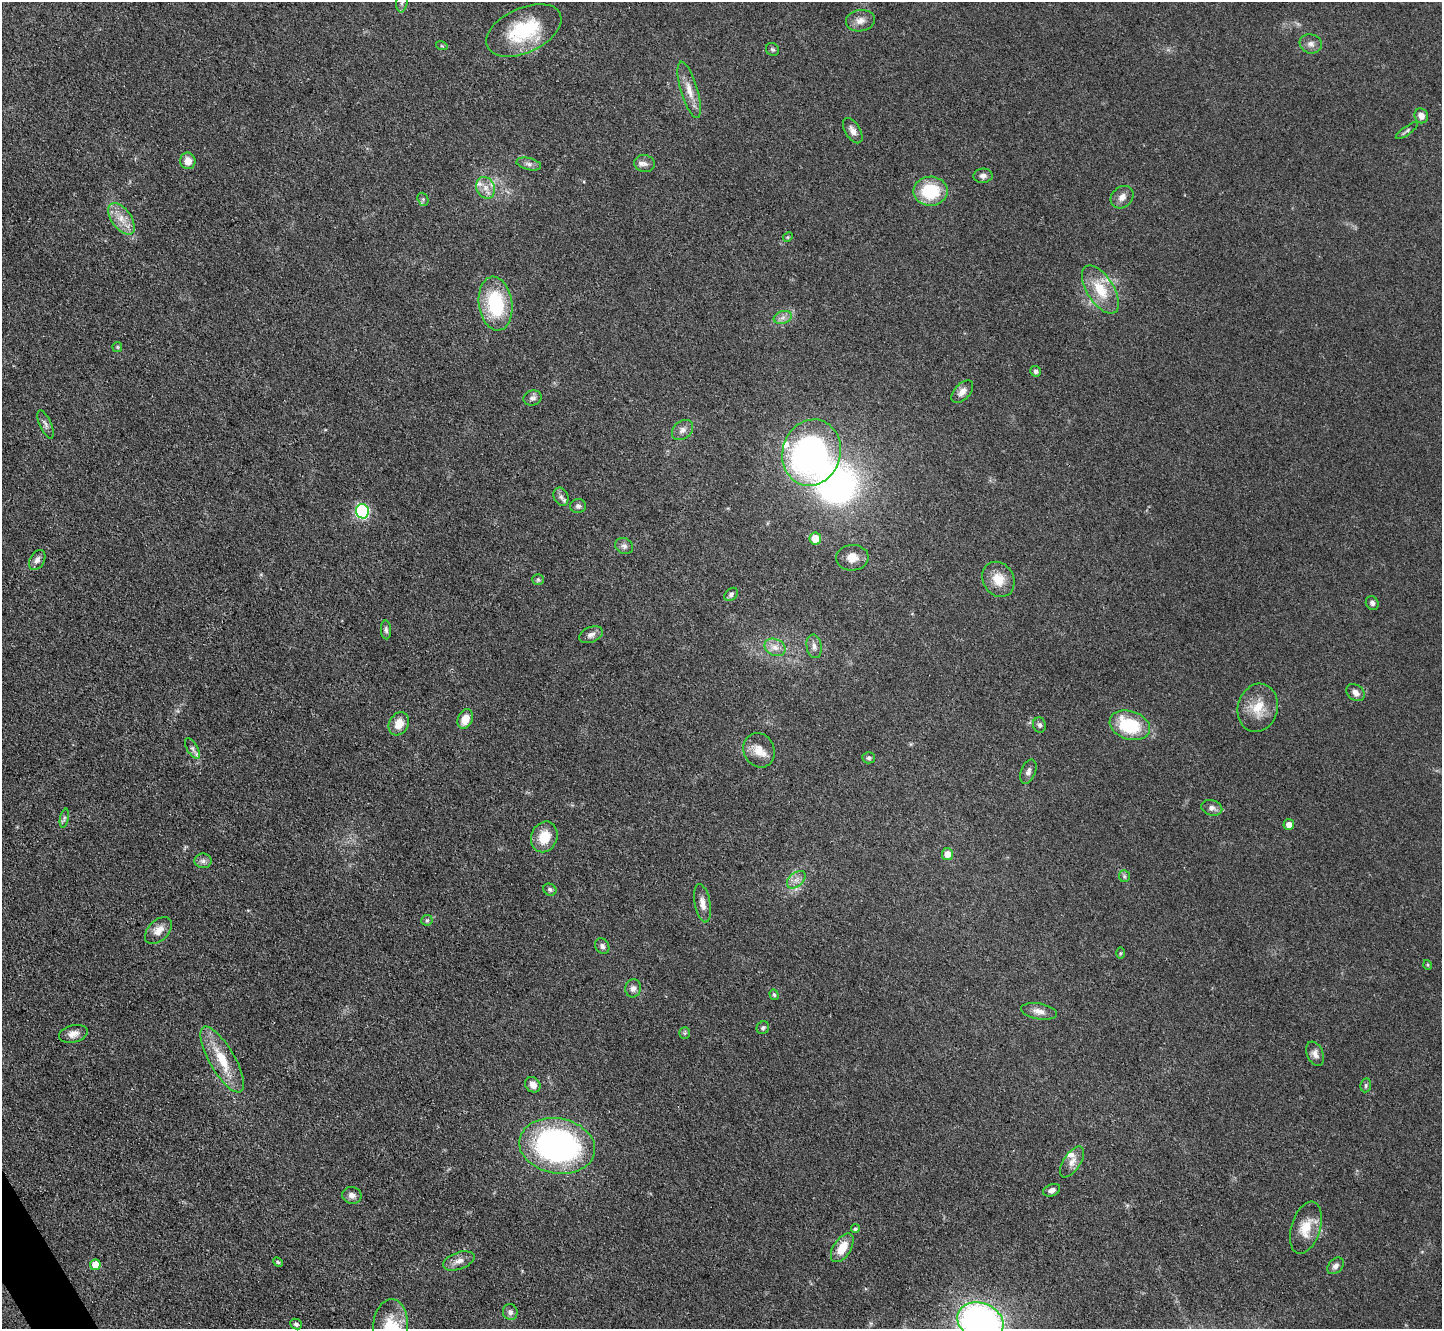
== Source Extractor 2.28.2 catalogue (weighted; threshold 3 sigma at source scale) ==
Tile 7 of 4 x 4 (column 3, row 2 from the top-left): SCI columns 2883-4322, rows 2809-4135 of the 5764 x 5754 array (HDU 1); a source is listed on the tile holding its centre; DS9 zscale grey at full resolution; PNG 1444 x 1331 px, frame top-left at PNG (2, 2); each listed source drawn as its Kron ellipse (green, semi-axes under 4 px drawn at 4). Shown black and unused: <1% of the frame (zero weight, under 3 of 4 exposures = <1% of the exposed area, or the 3 px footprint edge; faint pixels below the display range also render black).
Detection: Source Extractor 2.28.2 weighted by HDU 2 'WHT'; one run over the whole footprint, this tile lists its part. Background 0.0479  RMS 0.0057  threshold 0.0258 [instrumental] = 3 sigma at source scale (4.5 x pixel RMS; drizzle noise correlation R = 1.50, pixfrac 1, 0.05/0.05 arcsec/px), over >= 5 px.
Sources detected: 102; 1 inside a brighter object's white glare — neither listed nor drawn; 6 inside a brighter listed object's ellipse — not listed separately; the other 95 listed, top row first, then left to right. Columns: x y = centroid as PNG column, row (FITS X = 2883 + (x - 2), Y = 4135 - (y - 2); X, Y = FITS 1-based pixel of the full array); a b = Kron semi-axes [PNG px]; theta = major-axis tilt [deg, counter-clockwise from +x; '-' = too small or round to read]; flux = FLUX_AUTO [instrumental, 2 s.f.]
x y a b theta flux
402 2 10 5 83 1.7
860 21 14 10 9 4.6
524 30 40 22 24 39
1311 44 11 9 -18 3.3
442 46 6 3 -18 0.63
772 49 7 6 - 1.1
689 90 29 8 -73 8
1421 116 7 6 - 4
853 131 14 7 -58 3.2
1407 131 13 4 36 1.2
188 161 8 7 - 5.9
645 163 10 8 -9 2.5
529 164 12 6 -13 2.4
983 176 10 7 3 2.4
485 188 11 9 -65 4.6
930 191 17 14 1 27
1122 197 12 10 44 3.8
423 199 7 5 -70 1.1
121 219 18 10 -55 8
788 237 5 4 - 0.67
1100 290 27 13 -57 17
496 304 27 16 -82 39
783 317 9 6 18 2.6
117 347 5 4 - 0.62
1036 371 5 5 - 1.7
962 392 13 8 47 3.8
533 398 9 7 18 2.2
46 424 15 6 -66 2.2
682 430 12 9 40 3.2
811 453 33 29 73 180
561 497 9 7 -66 2.2
578 506 8 7 - 1.7
362 511 7 6 - 77
815 539 6 6 - 11
624 546 9 7 -28 2.2
852 558 16 13 4 6.4
37 560 11 7 60 2.5
538 579 6 5 - 1.1
998 579 18 15 -60 10
731 594 8 5 42 1.5
1372 603 7 6 - 1.6
386 630 9 5 -87 1.6
591 635 12 7 20 2.9
814 646 12 7 -81 2.9
775 647 11 8 -24 4.4
1355 693 10 7 -38 3.1
1258 708 24 20 74 13
465 719 10 7 66 8
399 724 12 9 61 7.4
1039 725 8 6 -75 1.5
1130 725 21 14 -18 34
192 748 11 5 -59 2.1
759 750 17 15 -64 7.9
869 758 6 5 - 1.3
1028 772 13 7 69 2.5
1212 808 11 7 -14 2.9
64 818 9 4 77 1.3
1289 824 5 5 - 4.1
544 837 15 13 68 13
947 854 6 5 - 5.8
203 861 8 7 - 2.1
1124 876 6 5 - 1.1
796 880 11 6 41 3.4
550 890 7 5 -32 1.3
702 903 19 7 -79 4.4
427 920 6 5 - 1.1
158 930 16 10 44 6
602 946 8 6 -57 2
1120 953 6 4 88 0.67
1428 965 5 3 - 0.55
633 988 9 8 - 2.6
774 995 5 4 - 1.1
1039 1011 18 8 -10 4.4
763 1028 7 6 - 1.4
685 1033 6 5 - 0.92
73 1034 14 8 14 4.2
1315 1054 13 8 -66 3.1
222 1060 37 12 -60 18
533 1085 8 7 - 3.6
1366 1085 7 5 80 1.2
557 1146 38 27 -10 170
1072 1162 18 8 56 4.8
1052 1190 9 6 22 2.3
352 1195 10 8 -11 3
1306 1228 27 14 73 12
855 1229 4 4 - 1.1
842 1248 16 8 57 11
459 1261 16 8 19 4.5
278 1262 5 4 - 0.77
95 1265 5 5 - 8.9
1335 1266 9 6 46 2.5
510 1312 8 7 - 2.1
980 1321 24 18 -22 230
296 1324 6 5 - 1.4
390 1326 27 17 86 16
Isophote crosses this tile's border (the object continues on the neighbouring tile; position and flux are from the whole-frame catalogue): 3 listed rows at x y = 402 2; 980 1321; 390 1326